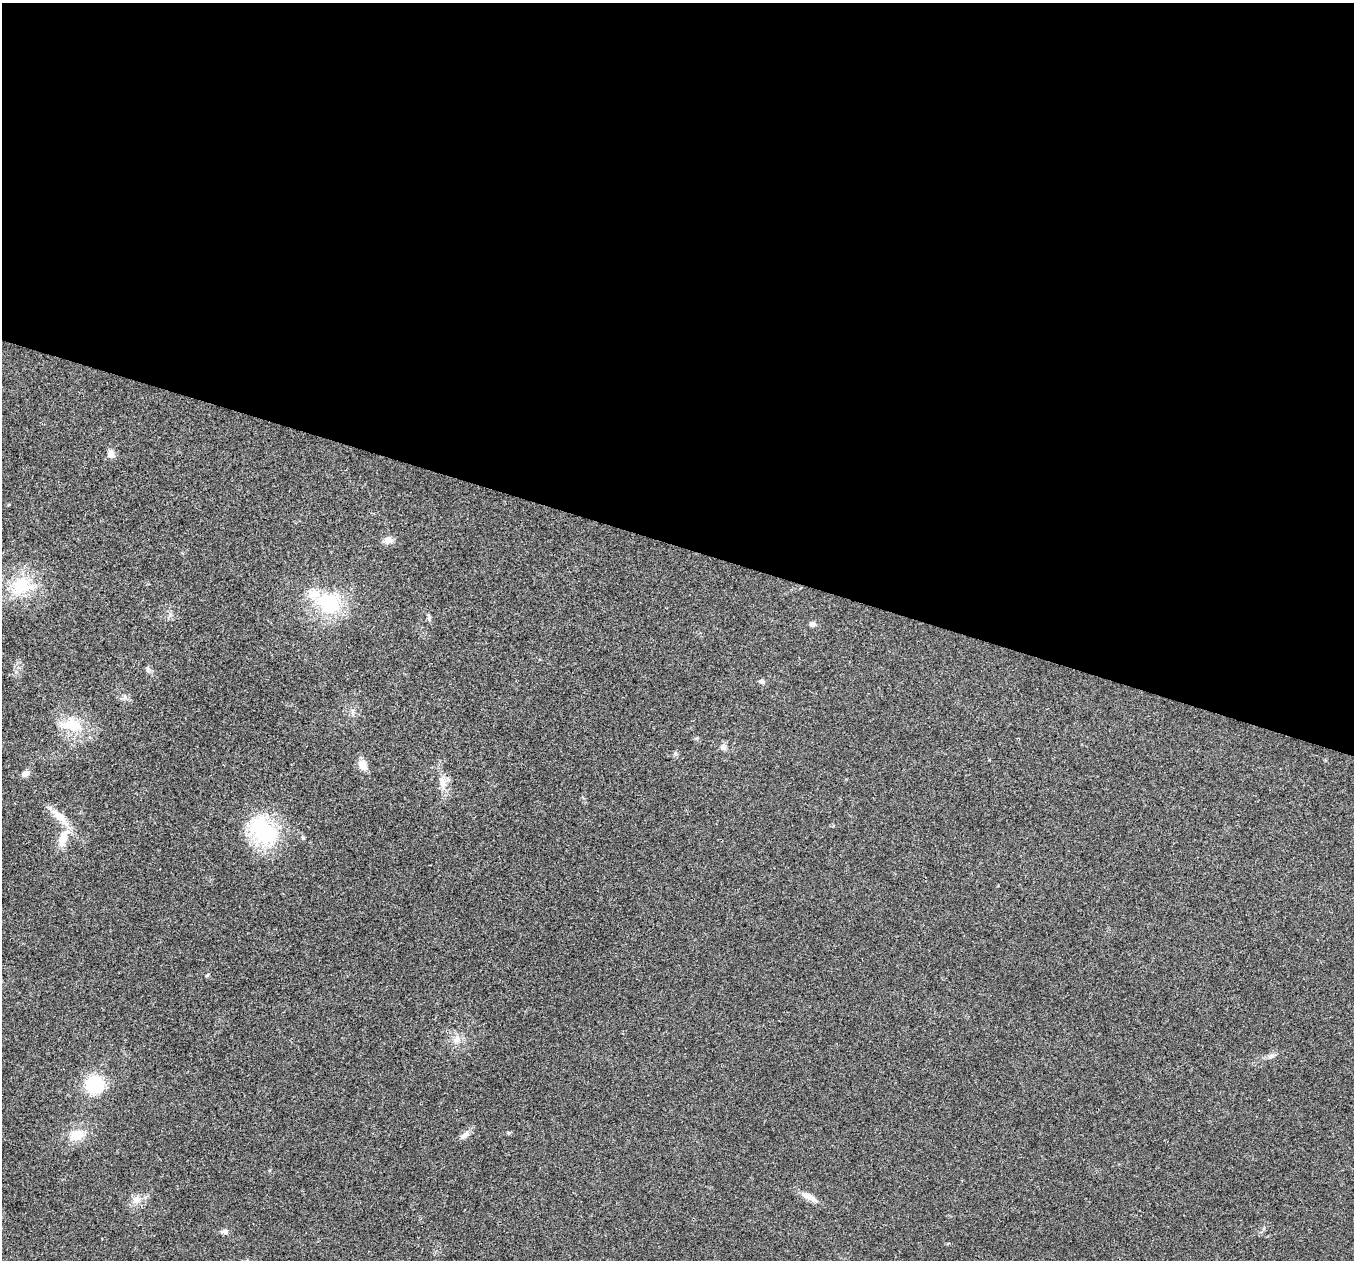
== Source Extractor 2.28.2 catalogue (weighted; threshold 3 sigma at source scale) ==
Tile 3 of 4 x 4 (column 3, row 1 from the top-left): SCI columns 2709-4060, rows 3909-5166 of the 5419 x 5432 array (HDU 1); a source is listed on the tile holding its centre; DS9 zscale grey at full resolution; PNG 1356 x 1262 px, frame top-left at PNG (2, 3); no overlay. Shown black and unused: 43% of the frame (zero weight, under 3 of 4 exposures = <1% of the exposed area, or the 3 px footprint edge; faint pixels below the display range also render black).
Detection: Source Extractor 2.28.2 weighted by HDU 2 'WHT'; one run over the whole footprint, this tile lists its part. Background 0.0211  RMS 0.004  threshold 0.0182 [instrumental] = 3 sigma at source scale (4.5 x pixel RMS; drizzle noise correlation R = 1.50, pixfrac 1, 0.05/0.05 arcsec/px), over >= 5 px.
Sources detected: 28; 1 inside a brighter listed object's ellipse — not listed separately; the other 27 listed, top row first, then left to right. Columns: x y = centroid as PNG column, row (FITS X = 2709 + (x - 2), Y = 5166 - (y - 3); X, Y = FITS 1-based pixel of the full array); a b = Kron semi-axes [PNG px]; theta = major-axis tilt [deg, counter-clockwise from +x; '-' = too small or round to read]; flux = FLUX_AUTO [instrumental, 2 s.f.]
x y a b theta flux
111 454 11 8 -74 2.2
388 540 11 8 3 2.8
21 586 31 24 26 19
329 603 29 22 -39 24
429 618 8 5 90 0.82
812 624 8 6 -5 1.3
148 669 6 5 - 0.88
762 681 7 6 - 1.1
352 711 9 4 82 0.99
71 725 35 16 -3 12
723 748 7 4 -18 0.9
362 765 11 9 -64 4.1
26 773 11 6 30 1.9
443 783 17 10 -81 4.2
59 816 30 11 -43 6.4
263 831 28 19 -48 41
63 838 25 11 69 6.6
207 975 5 3 - 0.47
457 1039 11 8 79 2.6
1271 1056 10 7 32 1.5
95 1084 17 16 - 20
508 1133 6 4 72 0.42
77 1135 16 11 14 7.5
464 1135 13 7 42 2.1
809 1197 23 7 -25 3.5
136 1200 12 10 18 3.2
225 1231 10 6 1 1.5
Unlisted compact peaks at least as high as the median listed source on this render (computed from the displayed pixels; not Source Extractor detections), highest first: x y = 675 753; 125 697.